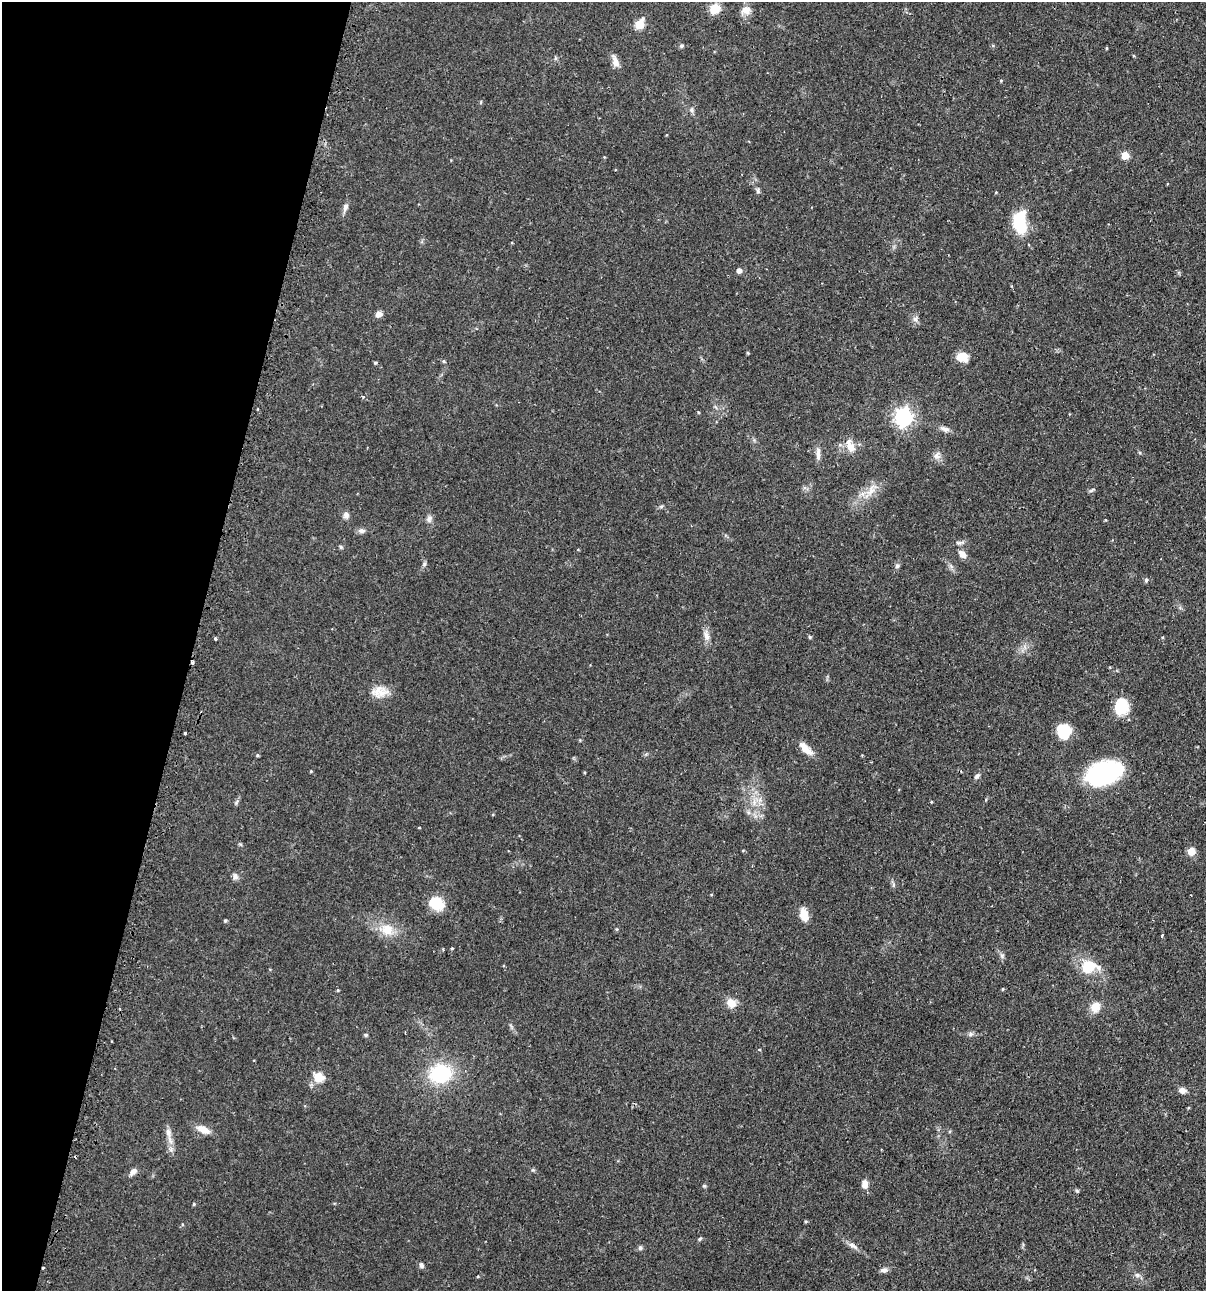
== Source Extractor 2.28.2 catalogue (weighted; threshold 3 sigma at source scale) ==
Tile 9 of 4 x 4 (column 1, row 3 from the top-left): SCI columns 155-1358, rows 1324-2612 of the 5246 x 5226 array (HDU 1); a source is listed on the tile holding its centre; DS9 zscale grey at full resolution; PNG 1208 x 1293 px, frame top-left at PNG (2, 2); no overlay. Shown black and unused: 16% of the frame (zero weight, under 2 of 3 exposures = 4% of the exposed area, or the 3 px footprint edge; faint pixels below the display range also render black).
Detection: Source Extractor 2.28.2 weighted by HDU 2 'WHT'; one run over the whole footprint, this tile lists its part. Background 0.089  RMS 0.0054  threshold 0.0243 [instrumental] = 3 sigma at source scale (4.5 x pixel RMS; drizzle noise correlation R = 1.50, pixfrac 1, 0.05/0.05 arcsec/px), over >= 5 px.
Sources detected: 91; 1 inside a brighter object's white glare — not listed; the other 90 listed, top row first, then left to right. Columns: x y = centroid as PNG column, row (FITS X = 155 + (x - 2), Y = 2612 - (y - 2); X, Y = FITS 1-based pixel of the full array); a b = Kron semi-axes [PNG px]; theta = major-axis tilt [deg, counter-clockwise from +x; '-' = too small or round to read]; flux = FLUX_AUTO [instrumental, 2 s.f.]
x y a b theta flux
715 9 12 11 - 8.3
746 10 14 11 15 4
639 24 6 5 - 22
682 46 6 4 23 0.84
1106 48 4 3 - 0.48
615 61 18 7 -68 3.7
1001 80 4 3 - 0.4
691 110 7 4 -89 1
1125 156 6 5 - 8.2
758 191 7 5 -75 1.1
345 207 11 6 74 2.2
1019 223 18 10 -63 24
739 270 5 5 - 2.5
378 314 8 7 - 2.4
915 319 8 6 -61 1.8
748 353 4 3 - 0.5
962 357 13 10 -15 6.6
444 361 5 4 - 0.67
375 363 4 4 - 0.65
363 397 3 3 - 1.1
698 412 4 3 - 0.45
904 417 7 7 - 210
945 429 13 6 -20 2.5
850 446 17 9 -65 6
818 453 19 6 -89 2.7
936 455 11 8 55 2.6
871 490 17 9 57 6.2
1092 490 8 4 36 0.87
346 515 9 8 - 2
429 519 9 7 88 1.9
361 531 9 6 -1 2
960 542 15 4 2 1.5
341 547 6 5 - 0.84
962 554 11 7 -43 3.4
424 564 7 5 71 1.1
897 566 8 6 59 1.2
1146 580 6 5 - 0.85
706 635 14 7 -79 3.3
1163 637 5 3 - 0.44
215 639 4 3 - 0.83
192 663 3 3 - 1.5
380 692 23 14 3 7.6
1121 706 17 14 75 15
1064 731 13 12 - 19
185 733 3 3 - 1.1
580 740 4 4 - 0.47
805 749 23 8 -46 5.4
257 755 4 3 - 0.66
311 771 4 4 - 0.49
1104 773 34 20 19 70
977 776 9 6 49 1.4
931 801 3 3 - 0.68
754 802 9 4 85 1.8
419 828 3 3 - 0.83
1191 851 5 5 - 13
235 877 8 8 - 1.7
893 885 7 4 72 0.81
436 903 15 11 -35 14
804 915 15 9 -78 6.1
225 921 5 4 - 0.7
387 929 19 15 -14 9.9
1162 935 4 3 - 1.5
452 948 4 3 - 0.45
1002 956 6 6 - 1.1
1089 966 22 17 0 14
1003 989 4 3 - 0.55
338 990 5 3 - 0.49
731 1003 9 8 - 7
1095 1007 12 10 61 6.3
971 1034 7 6 - 1.3
366 1035 5 5 - 0.68
759 1050 3 3 - 0.75
440 1074 21 17 9 36
318 1077 6 5 - 25
1182 1090 9 7 -19 2.8
1188 1108 5 3 - 0.46
203 1129 17 9 -27 5.5
168 1133 13 8 -78 3.3
133 1172 10 6 46 2.5
865 1184 9 7 -89 3.7
704 1186 5 5 - 0.69
1077 1191 6 4 -19 0.65
194 1204 4 4 - 0.63
700 1239 6 4 29 0.76
853 1246 15 6 -31 2.6
640 1248 6 5 - 1.1
421 1265 7 6 - 1.4
43 1268 3 3 - 1.4
884 1270 10 6 7 1.9
1137 1275 6 6 - 1.4
Overlapping masked pixels (flux is a lower limit): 2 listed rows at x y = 192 663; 43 1268
Unlisted compact peaks at least as high as the median listed source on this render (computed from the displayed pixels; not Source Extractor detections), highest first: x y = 810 637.